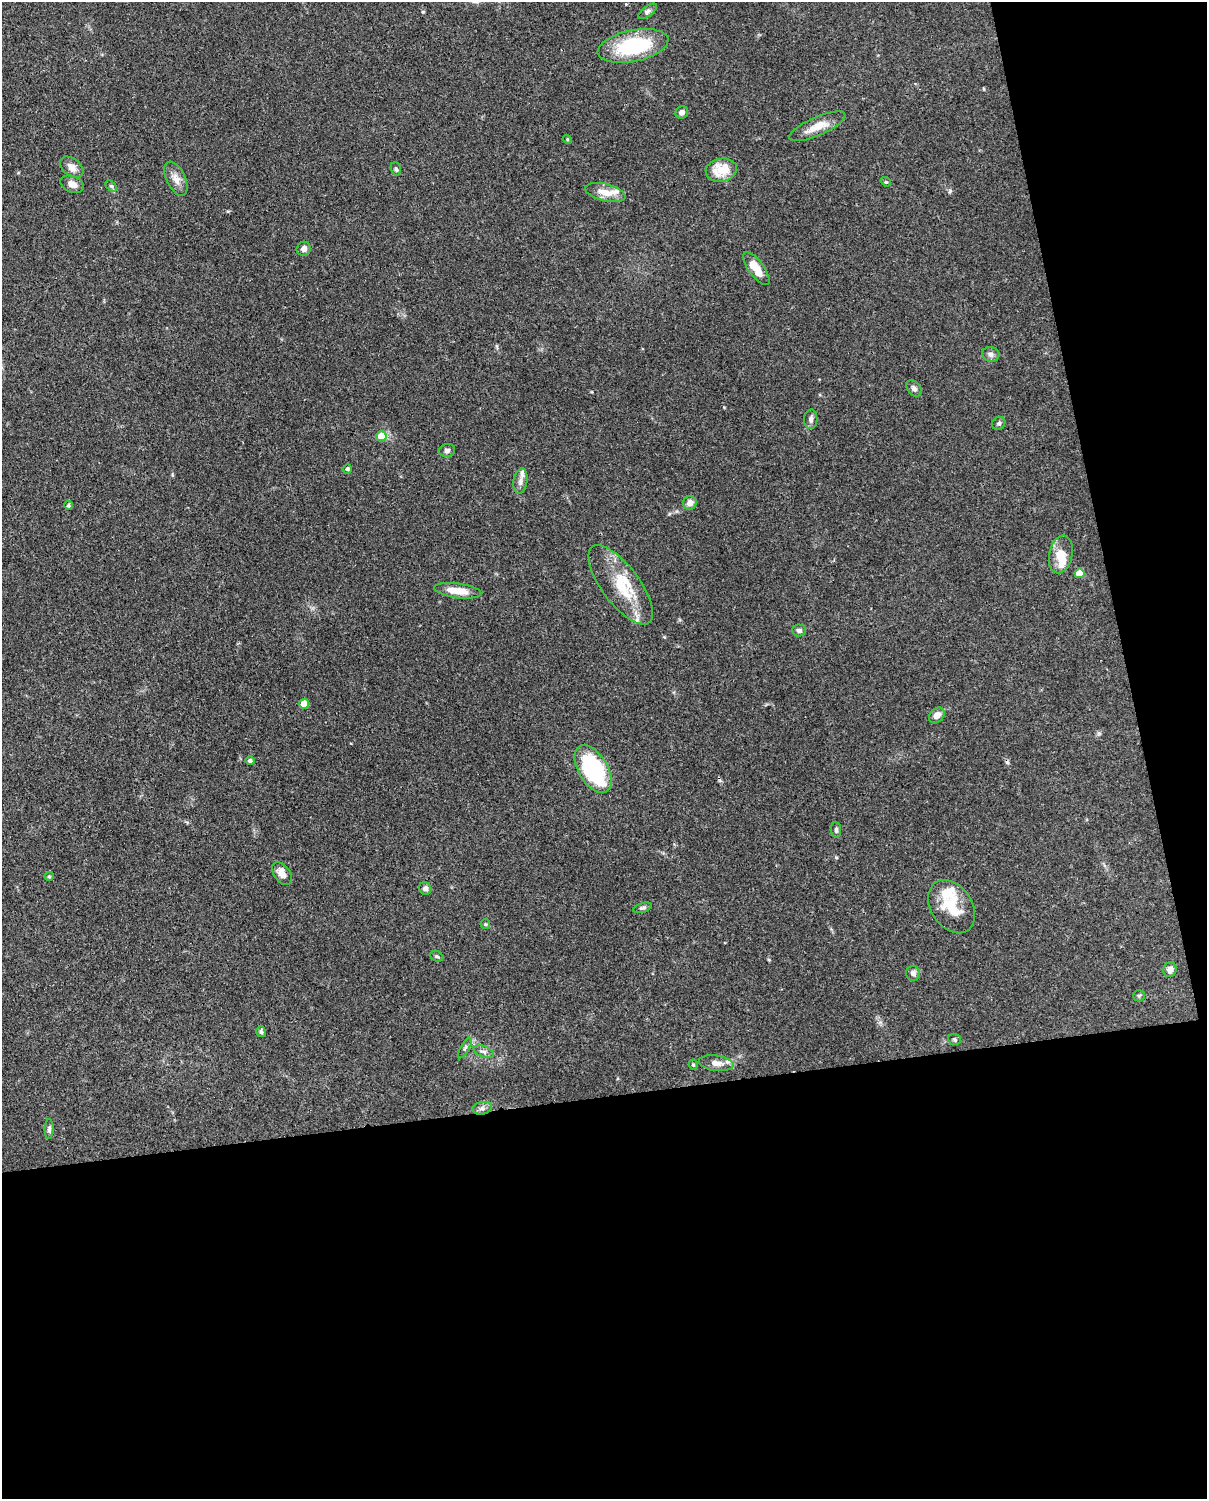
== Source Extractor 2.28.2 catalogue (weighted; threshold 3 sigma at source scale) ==
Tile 12 of 4 x 3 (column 4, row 3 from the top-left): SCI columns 3706-4910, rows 265-1761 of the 4999 x 4907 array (HDU 1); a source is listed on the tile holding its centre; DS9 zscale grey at full resolution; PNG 1209 x 1501 px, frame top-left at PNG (2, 2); each listed source drawn as its Kron ellipse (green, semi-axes under 4 px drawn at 4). Shown black and unused: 33% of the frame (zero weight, under 3 of 4 exposures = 7% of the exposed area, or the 3 px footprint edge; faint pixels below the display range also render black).
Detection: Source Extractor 2.28.2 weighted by HDU 2 'WHT'; one run over the whole footprint, this tile lists its part. Background 0.114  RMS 0.0042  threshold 0.0187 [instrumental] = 3 sigma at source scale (4.5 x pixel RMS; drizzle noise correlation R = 1.50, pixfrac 1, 0.05/0.05 arcsec/px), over >= 5 px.
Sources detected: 61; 1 cosmic-ray / hot-pixel residue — neither listed nor drawn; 7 inside a brighter listed object's ellipse — not listed separately; the other 53 listed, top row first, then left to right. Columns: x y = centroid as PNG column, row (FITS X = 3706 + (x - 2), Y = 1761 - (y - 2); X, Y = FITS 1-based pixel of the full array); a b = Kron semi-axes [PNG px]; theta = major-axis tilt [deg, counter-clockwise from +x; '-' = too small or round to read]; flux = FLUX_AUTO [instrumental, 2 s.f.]
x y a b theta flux
648 11 11 5 37 1.2
633 46 36 15 12 33
682 112 6 6 - 1.6
817 126 30 9 24 6.8
567 139 5 3 - 0.41
72 167 13 8 -37 2.9
396 169 7 5 -72 0.76
721 170 16 11 10 9.6
176 179 18 9 -64 3.6
886 182 5 4 - 0.45
72 184 12 8 -22 2.8
111 186 7 4 -43 0.65
605 193 20 8 -14 5.5
304 249 7 7 - 1.8
756 269 20 7 -54 6.4
991 354 9 7 -17 1.6
914 388 9 6 -51 1.4
811 419 10 6 88 1.4
999 423 7 6 - 0.89
381 436 5 5 - 10
447 450 8 6 12 1.2
347 469 5 4 - 0.94
520 481 13 7 80 2.2
690 503 7 6 - 2.8
68 505 4 4 - 0.74
1061 554 19 11 78 6.8
1079 573 5 5 - 8.7
621 585 47 19 -53 17
458 591 24 7 -7 7
799 630 7 6 - 1
304 704 5 5 - 7.8
937 715 9 6 44 2.6
250 761 5 4 - 0.97
593 769 26 14 -59 46
836 830 8 5 -83 0.82
282 874 13 8 -53 3.5
49 876 4 4 - 0.45
425 888 6 6 - 1.5
952 907 29 20 -57 14
643 908 9 4 17 0.92
485 924 5 4 - 0.51
437 956 7 5 -22 0.7
1170 970 7 6 - 2.8
913 973 7 7 - 1.7
1139 996 6 5 - 0.66
261 1032 6 4 -57 0.79
955 1039 6 5 - 0.72
465 1048 11 3 60 0.95
484 1052 10 5 -22 1.4
716 1063 17 7 -7 3.1
693 1065 5 4 - 0.53
482 1108 10 6 10 1.5
49 1129 10 4 89 1.1